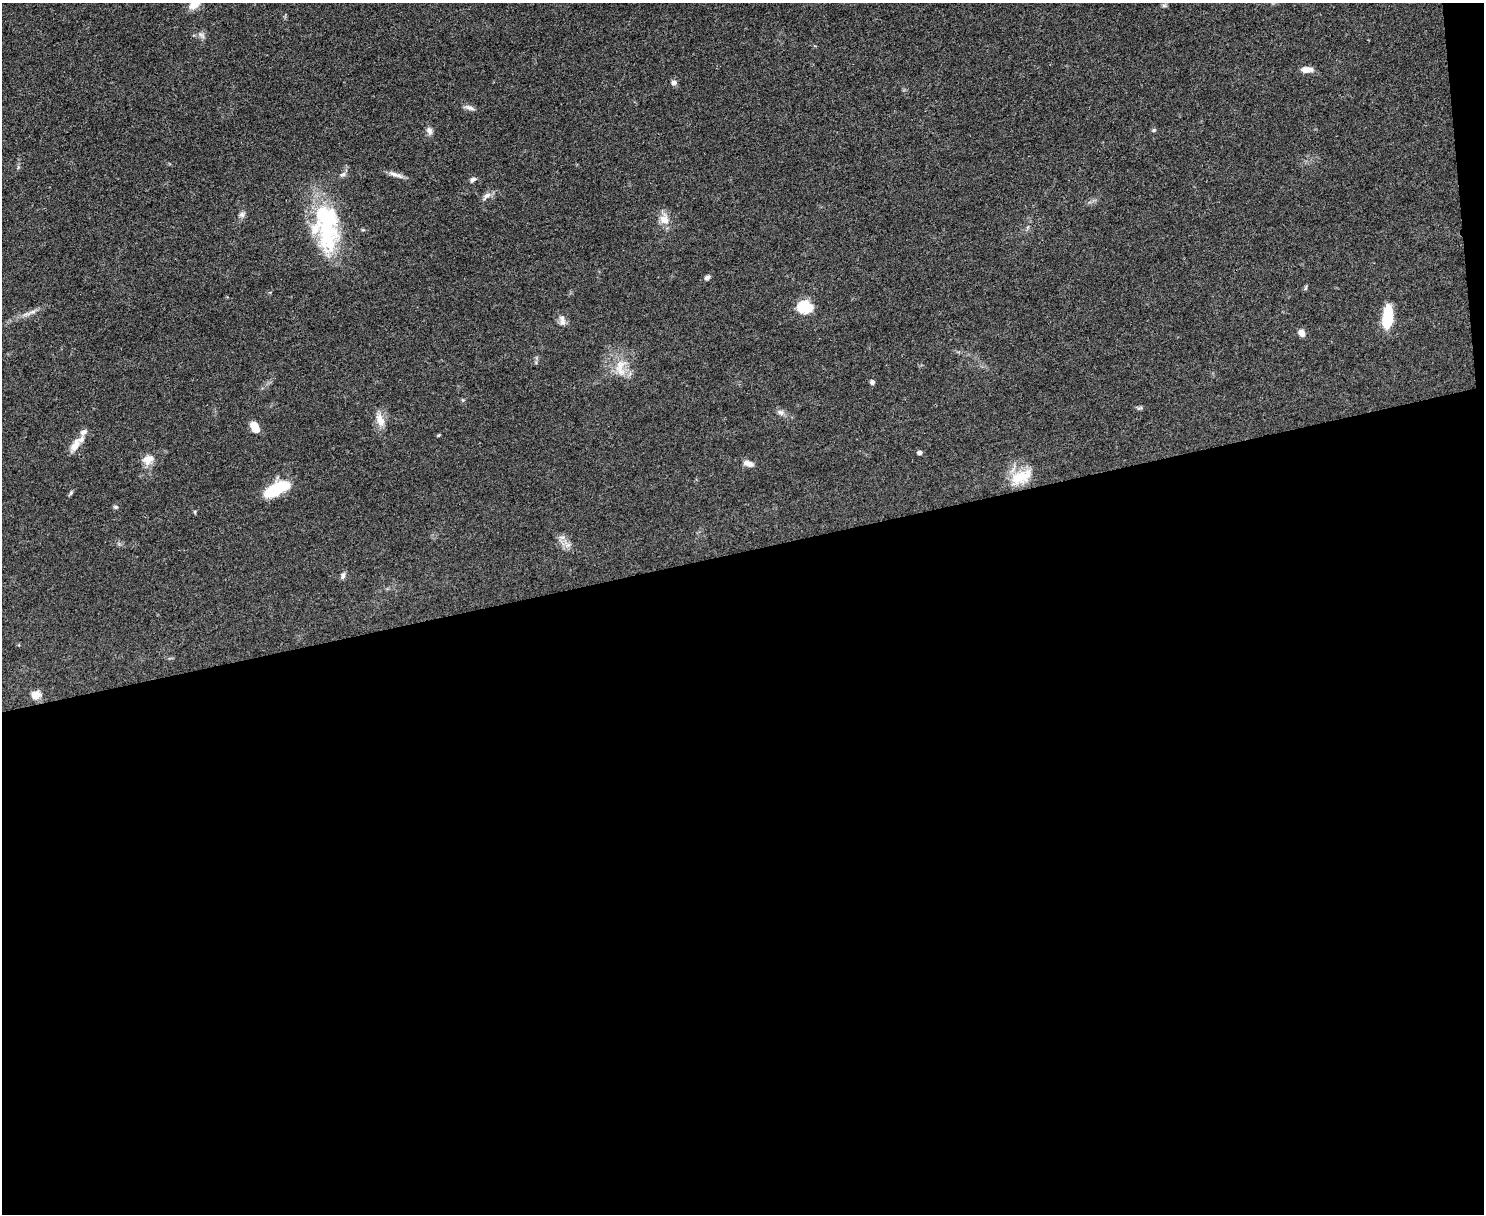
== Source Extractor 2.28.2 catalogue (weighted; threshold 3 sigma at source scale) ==
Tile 12 of 3 x 4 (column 3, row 4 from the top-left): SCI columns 3100-4581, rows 1-1212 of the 4832 x 4849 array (HDU 1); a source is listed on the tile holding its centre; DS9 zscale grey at full resolution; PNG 1486 x 1216 px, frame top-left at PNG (2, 3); no overlay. Shown black and unused: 55% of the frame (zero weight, under 3 of 4 exposures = <1% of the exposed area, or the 3 px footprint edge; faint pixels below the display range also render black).
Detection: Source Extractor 2.28.2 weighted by HDU 2 'WHT'; one run over the whole footprint, this tile lists its part. Background 0.0514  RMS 0.0049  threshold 0.022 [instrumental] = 3 sigma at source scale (4.5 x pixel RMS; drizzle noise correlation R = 1.50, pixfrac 1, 0.05/0.05 arcsec/px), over >= 5 px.
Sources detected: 49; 2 inside a brighter object's white glare — not listed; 4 inside a brighter listed object's ellipse — not listed separately; the other 43 listed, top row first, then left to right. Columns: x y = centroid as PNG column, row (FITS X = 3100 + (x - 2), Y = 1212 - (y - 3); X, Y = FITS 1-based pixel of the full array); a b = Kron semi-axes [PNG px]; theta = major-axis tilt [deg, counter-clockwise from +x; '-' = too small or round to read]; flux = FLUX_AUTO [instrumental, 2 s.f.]
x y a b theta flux
194 4 15 9 38 6.4
1164 5 7 6 - 0.96
201 35 12 6 -42 1.8
1307 69 14 7 2 3.9
674 83 7 6 - 1.8
469 108 15 6 -17 2.1
1154 130 7 4 27 0.74
429 131 11 7 -76 2.1
343 174 8 5 29 1.3
396 175 21 6 -19 3
473 180 9 5 38 1.3
487 196 14 7 41 2.6
242 214 9 7 21 1.6
664 219 14 12 -77 5.7
327 221 41 28 36 31
363 230 6 3 -17 0.56
707 277 8 5 35 1.5
1306 288 9 3 69 0.62
804 307 8 6 -4 65
32 312 12 6 20 2.3
1387 318 21 9 84 22
563 322 10 9 - 2.3
1301 333 8 7 - 2.8
620 367 29 15 85 11
872 382 5 5 - 1.4
463 400 6 4 -45 0.58
1140 408 10 4 22 0.9
781 412 11 8 -14 2.1
380 420 20 10 -71 5.7
255 427 12 7 -61 6.7
438 435 5 3 - 0.54
75 445 18 9 60 5.3
920 453 5 4 - 1.5
148 460 14 12 30 5.1
748 463 13 6 -20 3.3
1021 477 30 15 27 14
276 489 27 12 27 21
71 493 7 5 47 0.76
116 507 6 5 - 0.92
195 512 5 3 - 0.53
567 544 17 8 -57 3.7
343 575 9 6 72 1.7
36 694 10 9 - 4.7
Isophote crosses this tile's border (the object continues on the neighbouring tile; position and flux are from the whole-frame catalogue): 1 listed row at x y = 194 4